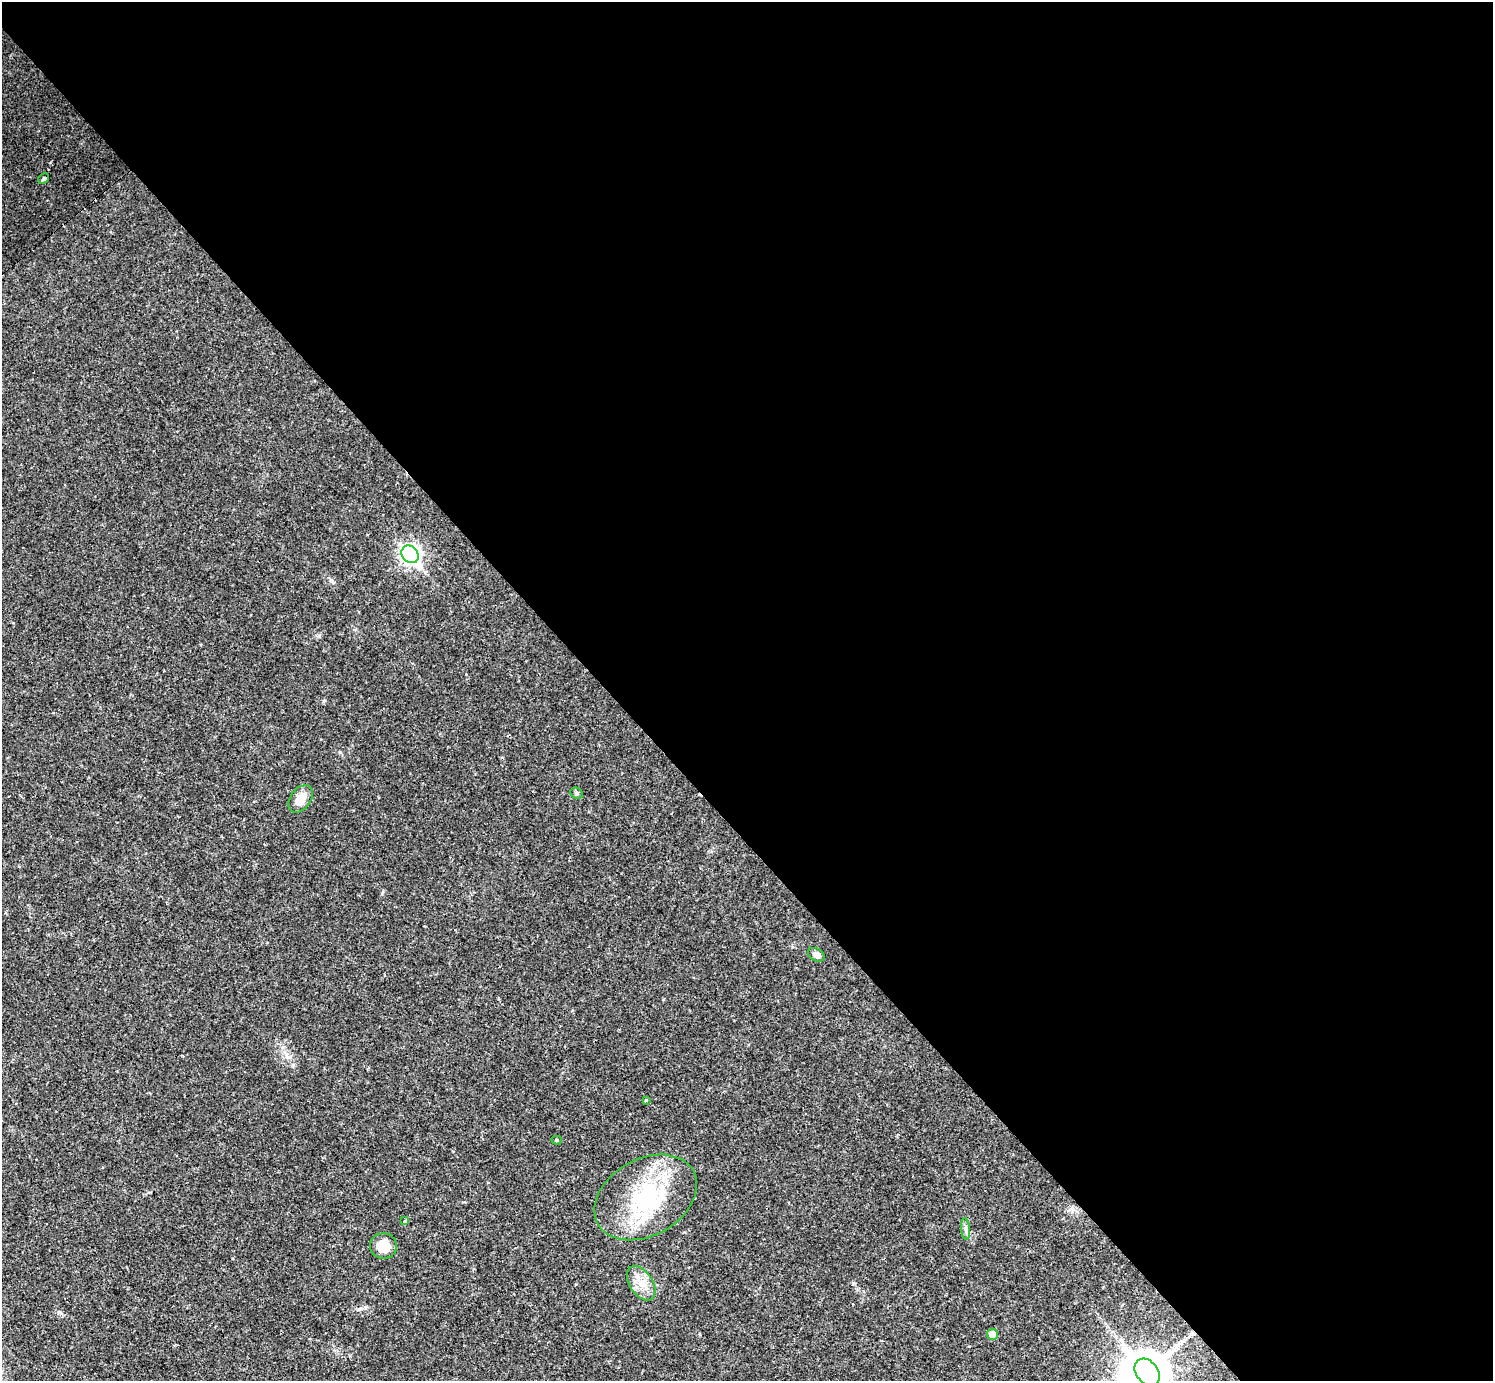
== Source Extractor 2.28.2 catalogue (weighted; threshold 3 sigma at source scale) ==
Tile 8 of 4 x 4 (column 4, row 2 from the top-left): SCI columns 4473-5963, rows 3051-4429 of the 5963 x 5960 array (HDU 1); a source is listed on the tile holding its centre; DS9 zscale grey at full resolution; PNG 1495 x 1383 px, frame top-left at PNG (2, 2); each listed source drawn as its Kron ellipse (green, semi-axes under 4 px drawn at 4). Shown black and unused: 59% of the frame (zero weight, under 2 of 3 exposures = <1% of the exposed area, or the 3 px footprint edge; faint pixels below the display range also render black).
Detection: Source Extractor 2.28.2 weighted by HDU 2 'WHT'; one run over the whole footprint, this tile lists its part. Background 0.0325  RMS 0.005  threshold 0.0225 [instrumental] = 3 sigma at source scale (4.5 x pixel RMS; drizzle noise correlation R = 1.50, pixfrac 1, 0.05/0.05 arcsec/px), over >= 5 px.
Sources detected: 17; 1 inside a brighter object's white glare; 1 cosmic-ray / hot-pixel residue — neither listed nor drawn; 1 inside a brighter listed object's ellipse — not listed separately; the other 14 listed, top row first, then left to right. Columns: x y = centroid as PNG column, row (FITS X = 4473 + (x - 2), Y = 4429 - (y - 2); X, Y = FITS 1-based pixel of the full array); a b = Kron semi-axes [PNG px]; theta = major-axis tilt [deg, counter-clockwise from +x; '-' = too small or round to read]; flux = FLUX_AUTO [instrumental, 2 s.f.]
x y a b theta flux
43 179 6 4 46 0.7
410 554 9 8 - 200
577 793 7 5 -24 0.89
301 799 15 10 53 7.2
816 955 9 6 -30 2.1
646 1100 3 3 - 0.89
557 1140 5 4 - 0.88
646 1197 55 38 29 56
405 1221 3 3 - 1.8
966 1229 11 4 -85 1.6
383 1246 13 12 - 8.7
641 1283 19 11 -57 7
992 1334 5 5 - 5.8
1147 1372 15 11 -50 1700
Isophote crosses this tile's border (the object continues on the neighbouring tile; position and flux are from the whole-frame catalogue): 1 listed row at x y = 1147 1372
Unlisted compact peaks at least as high as the median listed source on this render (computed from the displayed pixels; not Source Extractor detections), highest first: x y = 293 1065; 331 580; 853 1283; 59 1312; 290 1057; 319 636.